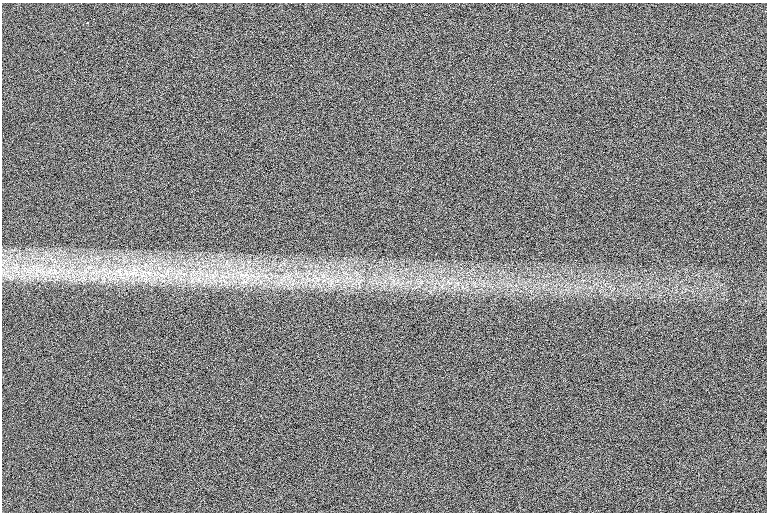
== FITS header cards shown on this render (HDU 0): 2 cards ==
NAXIS1  =                 1530 /
NAXIS2  =                 1020 /

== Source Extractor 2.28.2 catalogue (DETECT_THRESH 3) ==
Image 1530 x 1020 px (HDU 0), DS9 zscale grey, zoomed out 1/2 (1 PNG px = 2 x 2 image px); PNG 769 x 514 px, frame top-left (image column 2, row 1019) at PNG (2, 3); no overlay
Background 101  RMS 17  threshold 51.6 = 3 sigma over >= 5 px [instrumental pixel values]
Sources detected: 9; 1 cannot appear on this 1/2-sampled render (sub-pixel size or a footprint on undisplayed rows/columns) and is not listed; the other 8 listed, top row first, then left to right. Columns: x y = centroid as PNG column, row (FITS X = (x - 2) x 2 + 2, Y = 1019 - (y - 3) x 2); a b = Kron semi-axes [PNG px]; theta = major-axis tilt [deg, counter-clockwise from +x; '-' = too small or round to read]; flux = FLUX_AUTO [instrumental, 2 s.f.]
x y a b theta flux
88 22 2 1 - 2800
13 271 4 2 - 4500
42 271 5 3 - 6900
125 273 5 3 - 7700
184 274 8 5 73 17000
135 276 4 2 - 4300
203 276 4 2 - 4800
746 301 2 2 - 1100
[1 sub-pixel or undisplayed-footprint detection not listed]